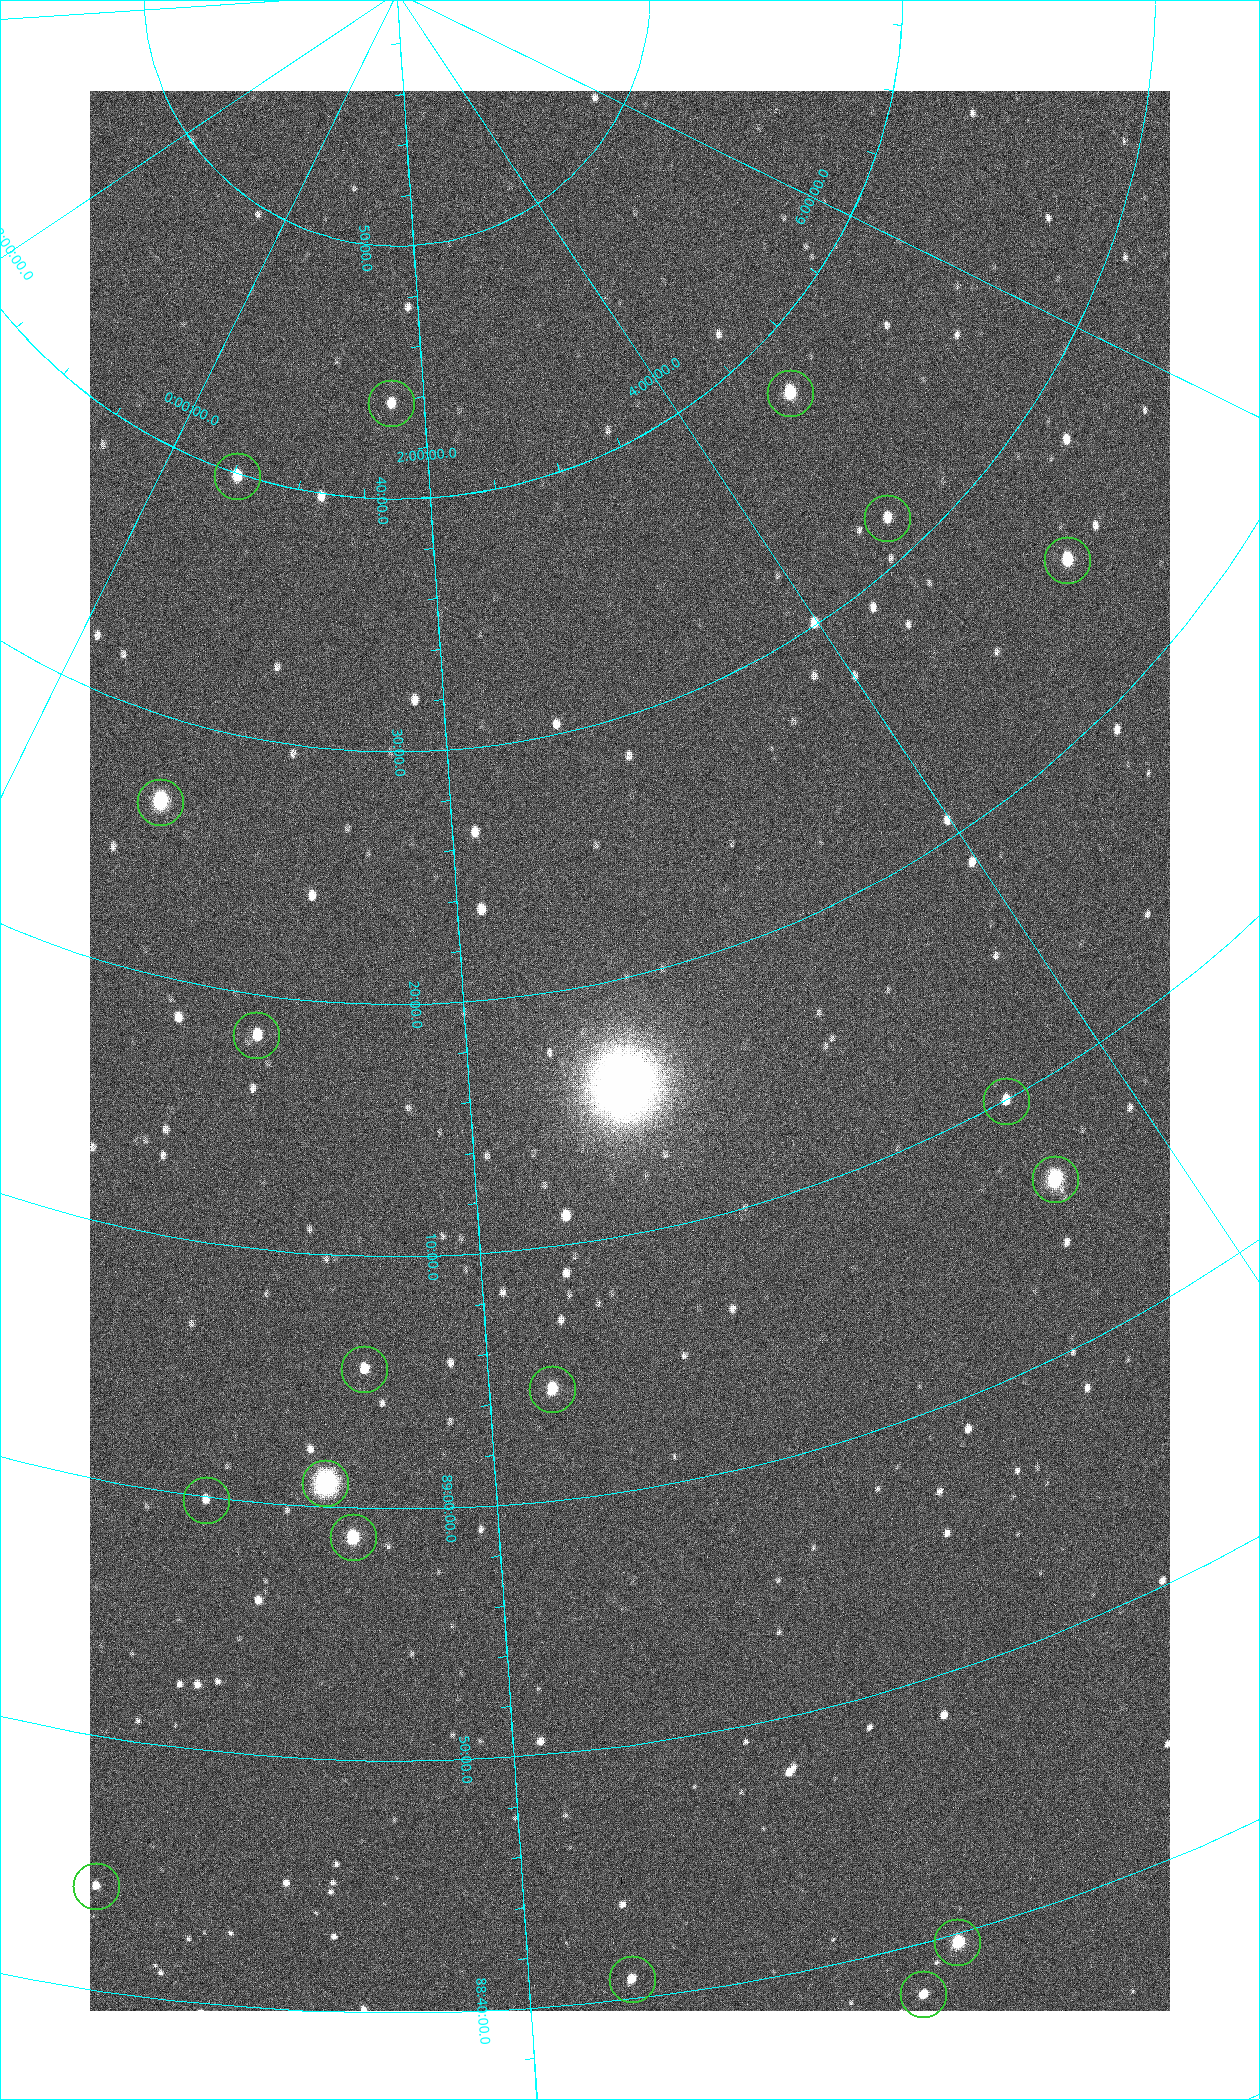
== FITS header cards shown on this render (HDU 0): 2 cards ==
NAXIS1  =                 1080 / length of data axis 1
NAXIS2  =                 1920 / length of data axis 2

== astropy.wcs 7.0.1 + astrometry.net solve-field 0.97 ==
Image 1080 x 1920 px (HDU 0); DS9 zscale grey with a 90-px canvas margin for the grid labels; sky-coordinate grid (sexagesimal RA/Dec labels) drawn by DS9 from the SOLVED WCS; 18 Tycho-2 reference stars matched to detected sources circled (green)
Header WCS: none
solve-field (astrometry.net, Tycho-2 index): SOLVED blind (the file carries no WCS)
Solved WCS: RA---TAN-SIP/DEC--TAN-SIP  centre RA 02:34:32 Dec +89:17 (38.63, +89.29 deg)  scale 2.37 arcsec/px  FOV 42.7' x 76.0'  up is +12 deg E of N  parity flipped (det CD > 0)
(file carries no celestial WCS; the grid is the blind solution)
Tycho-2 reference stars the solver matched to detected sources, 18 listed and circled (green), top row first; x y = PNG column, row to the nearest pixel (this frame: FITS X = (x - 90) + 1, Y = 1920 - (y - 91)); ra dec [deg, ICRS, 3 dp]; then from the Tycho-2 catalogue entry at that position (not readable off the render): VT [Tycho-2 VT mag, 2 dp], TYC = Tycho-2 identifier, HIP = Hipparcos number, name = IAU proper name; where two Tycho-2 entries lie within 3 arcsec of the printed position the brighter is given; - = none
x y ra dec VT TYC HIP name
790 393 70.692 +89.630 9.34 4629-37-1 - -
391 403 25.399 +89.729 11.04 4627-64-1 - -
237 476 7.906 +89.665 10.51 4627-6-1 - -
887 518 69.250 +89.526 11.02 4629-45-1 - -
1067 560 75.971 +89.421 9.41 4629-33-1 - -
160 802 9.931 +89.444 8.22 4627-49-1 3128 -
256 1035 18.559 +89.307 10.52 4627-75-1 - -
1006 1101 55.017 +89.166 11.19 4628-70-1 - -
1055 1179 55.225 +89.105 8.15 4628-68-1 17195 -
364 1369 24.867 +89.092 10.76 4627-125-1 - -
552 1389 32.549 +89.073 9.84 4628-149-1 - -
325 1483 23.461 +89.016 6.47 4627-259-1 7283 -
206 1500 19.000 +88.998 11.53 4627-46-1 - -
353 1537 24.587 +88.980 9.00 4627-86-1 - -
96 1886 17.187 +88.735 11.22 4627-80-1 - -
957 1942 42.246 +88.661 8.90 4628-20-1 - -
632 1979 32.945 +88.680 10.72 4628-99-1 - -
923 1994 40.943 +88.634 10.89 4628-71-1 - -